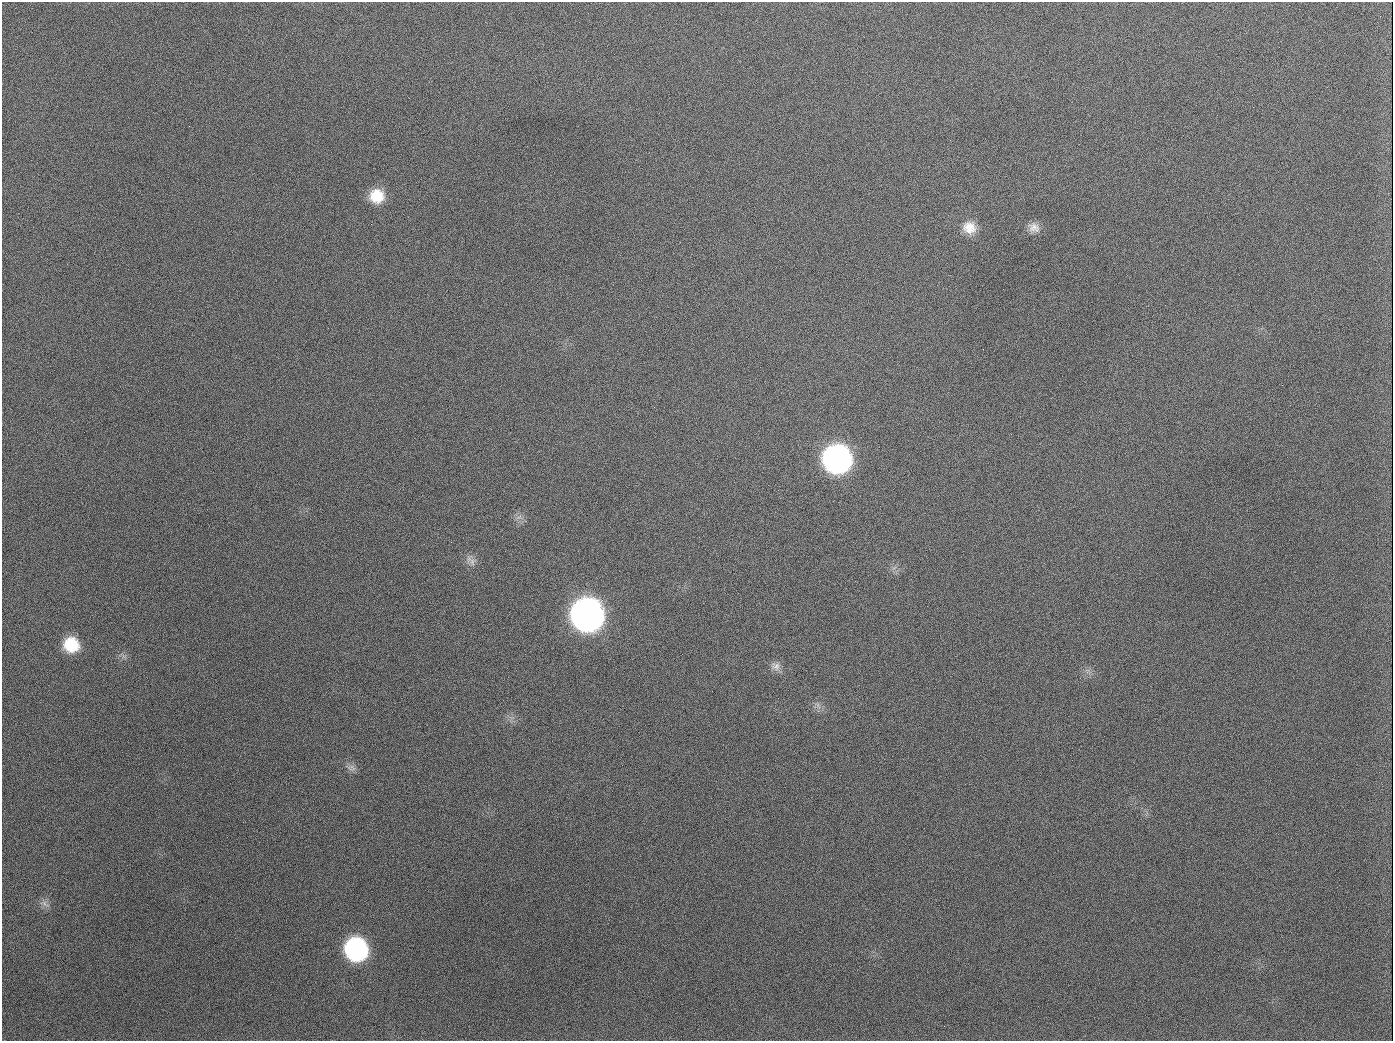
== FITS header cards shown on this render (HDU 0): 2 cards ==
NAXIS1  =                 1391
NAXIS2  =                 1039

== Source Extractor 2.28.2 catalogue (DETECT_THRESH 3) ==
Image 1391 x 1039 px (HDU 0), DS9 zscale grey, 1 PNG px = 1 image px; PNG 1395 x 1043 px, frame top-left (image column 1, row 1039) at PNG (2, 2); no overlay
Background 1590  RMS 72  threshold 215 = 3 sigma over >= 5 px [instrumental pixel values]
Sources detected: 16; all 16 listed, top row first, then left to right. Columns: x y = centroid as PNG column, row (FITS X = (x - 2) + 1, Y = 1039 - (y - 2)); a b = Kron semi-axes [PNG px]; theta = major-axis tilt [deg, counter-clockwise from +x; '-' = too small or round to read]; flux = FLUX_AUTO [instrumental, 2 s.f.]
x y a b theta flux
189 126 2 2 - 6.4e+03
377 196 16 15 - 1.2e+05
1034 227 15 12 -21 4.1e+04
969 228 17 15 -18 7.8e+04
654 407 3 3 - 4.1e+03
837 459 18 17 - 2.2e+06
519 517 9 4 31 1.2e+04
472 562 12 7 -83 2.5e+04
587 615 19 18 - 4.8e+06
71 645 16 15 - 1.7e+05
775 666 13 11 -5 3.3e+04
818 705 11 4 -61 1.4e+04
352 767 14 6 -43 2.2e+04
45 904 14 6 -37 2.3e+04
356 949 17 15 -53 9.2e+05
944 1026 3 2 - 5.2e+03